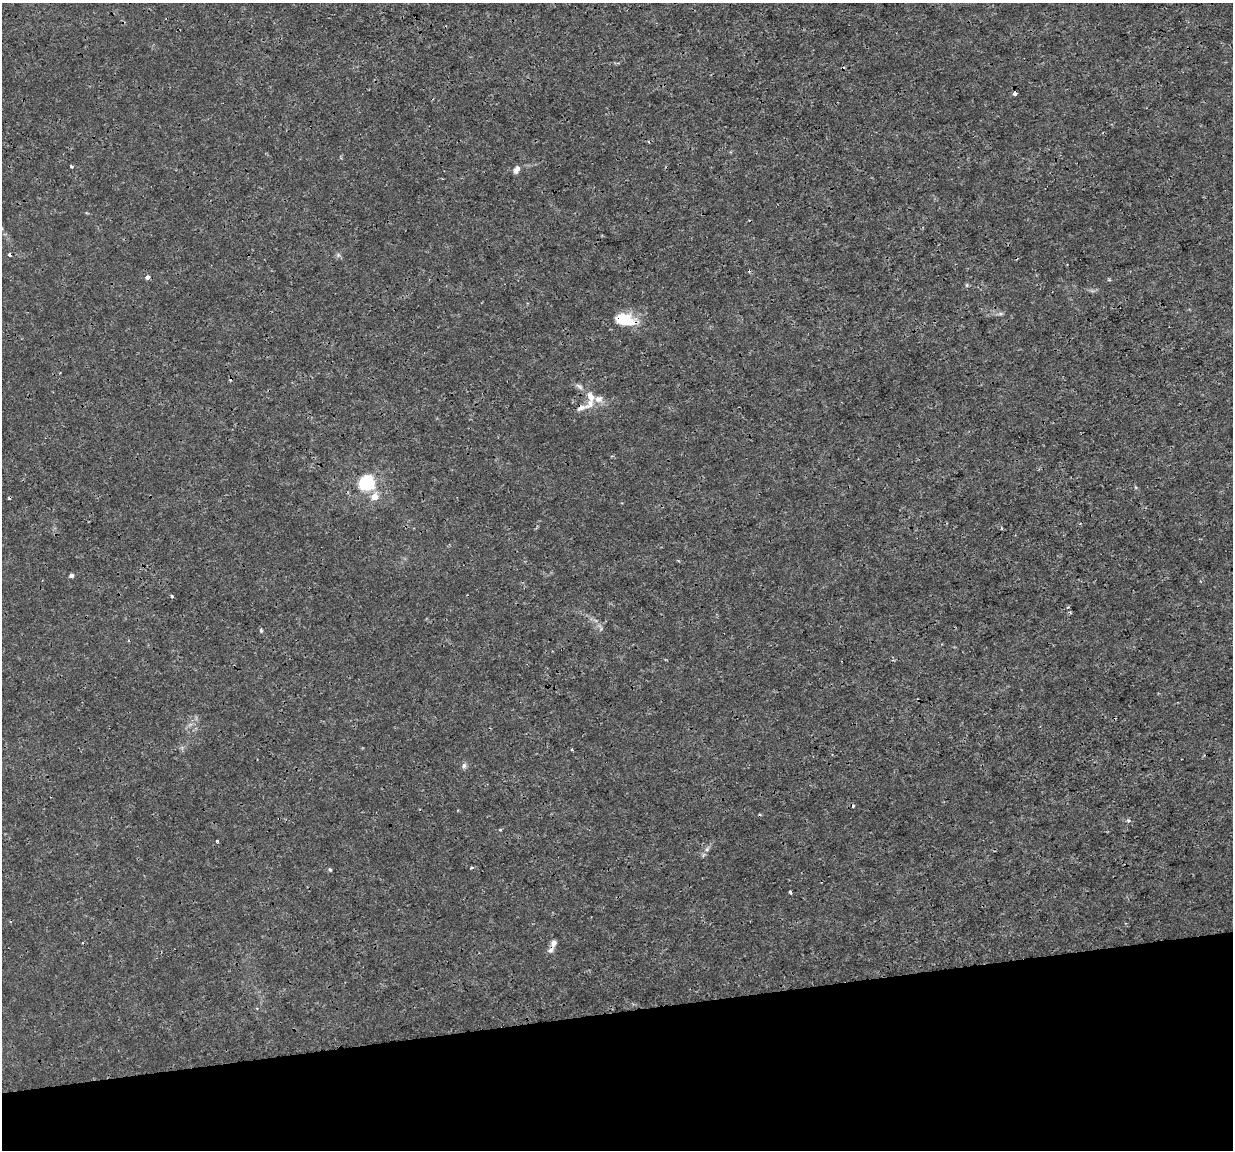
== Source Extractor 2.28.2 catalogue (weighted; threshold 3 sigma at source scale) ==
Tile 14 of 4 x 4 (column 2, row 4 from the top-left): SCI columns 1232-2462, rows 79-1226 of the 4923 x 4703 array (HDU 1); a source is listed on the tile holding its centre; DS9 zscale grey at full resolution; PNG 1235 x 1152 px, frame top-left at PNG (2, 3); no overlay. Shown black and unused: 12% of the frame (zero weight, under 3 of 4 exposures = <1% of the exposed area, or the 3 px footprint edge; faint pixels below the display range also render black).
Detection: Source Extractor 2.28.2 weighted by HDU 2 'WHT'; one run over the whole footprint, this tile lists its part. Background 0.00291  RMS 8.1e-04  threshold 0.00363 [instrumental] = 3 sigma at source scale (4.5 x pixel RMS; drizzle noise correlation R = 1.50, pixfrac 1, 0.0396/0.0396 arcsec/px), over >= 5 px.
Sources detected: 38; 7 cosmic-ray / hot-pixel residue — not listed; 3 inside a brighter listed object's ellipse — not listed separately; the other 28 listed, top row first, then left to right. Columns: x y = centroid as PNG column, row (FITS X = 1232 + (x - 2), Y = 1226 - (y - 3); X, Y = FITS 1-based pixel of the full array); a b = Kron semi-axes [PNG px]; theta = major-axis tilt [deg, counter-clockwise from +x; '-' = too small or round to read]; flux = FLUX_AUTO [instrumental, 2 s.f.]
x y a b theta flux
1015 93 4 4 - 0.45
72 166 3 3 - 0.2
517 169 10 6 65 0.39
10 254 4 4 - 0.25
338 255 5 5 - 0.16
148 277 4 3 - 0.59
967 285 6 3 71 0.11
1000 314 7 4 18 0.15
625 320 26 14 -11 2.4
579 386 11 6 -33 0.29
591 397 16 9 -65 0.82
581 408 19 7 17 0.55
367 483 7 6 - 20
374 497 7 6 - 0.96
71 575 4 4 - 0.24
172 596 4 3 - 0.15
1070 612 5 3 - 0.085
261 630 5 4 - 0.095
572 749 3 3 - 0.15
464 765 8 6 89 0.22
1128 821 5 4 - 0.16
500 830 4 3 - 0.081
217 841 3 3 - 0.12
707 849 7 4 45 0.2
472 868 4 3 - 0.13
330 869 5 3 - 0.14
790 892 4 3 - 0.22
553 943 10 7 77 0.33
Overlapping masked pixels (flux is a lower limit): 5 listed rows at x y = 1015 93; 10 254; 625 320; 581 408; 553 943